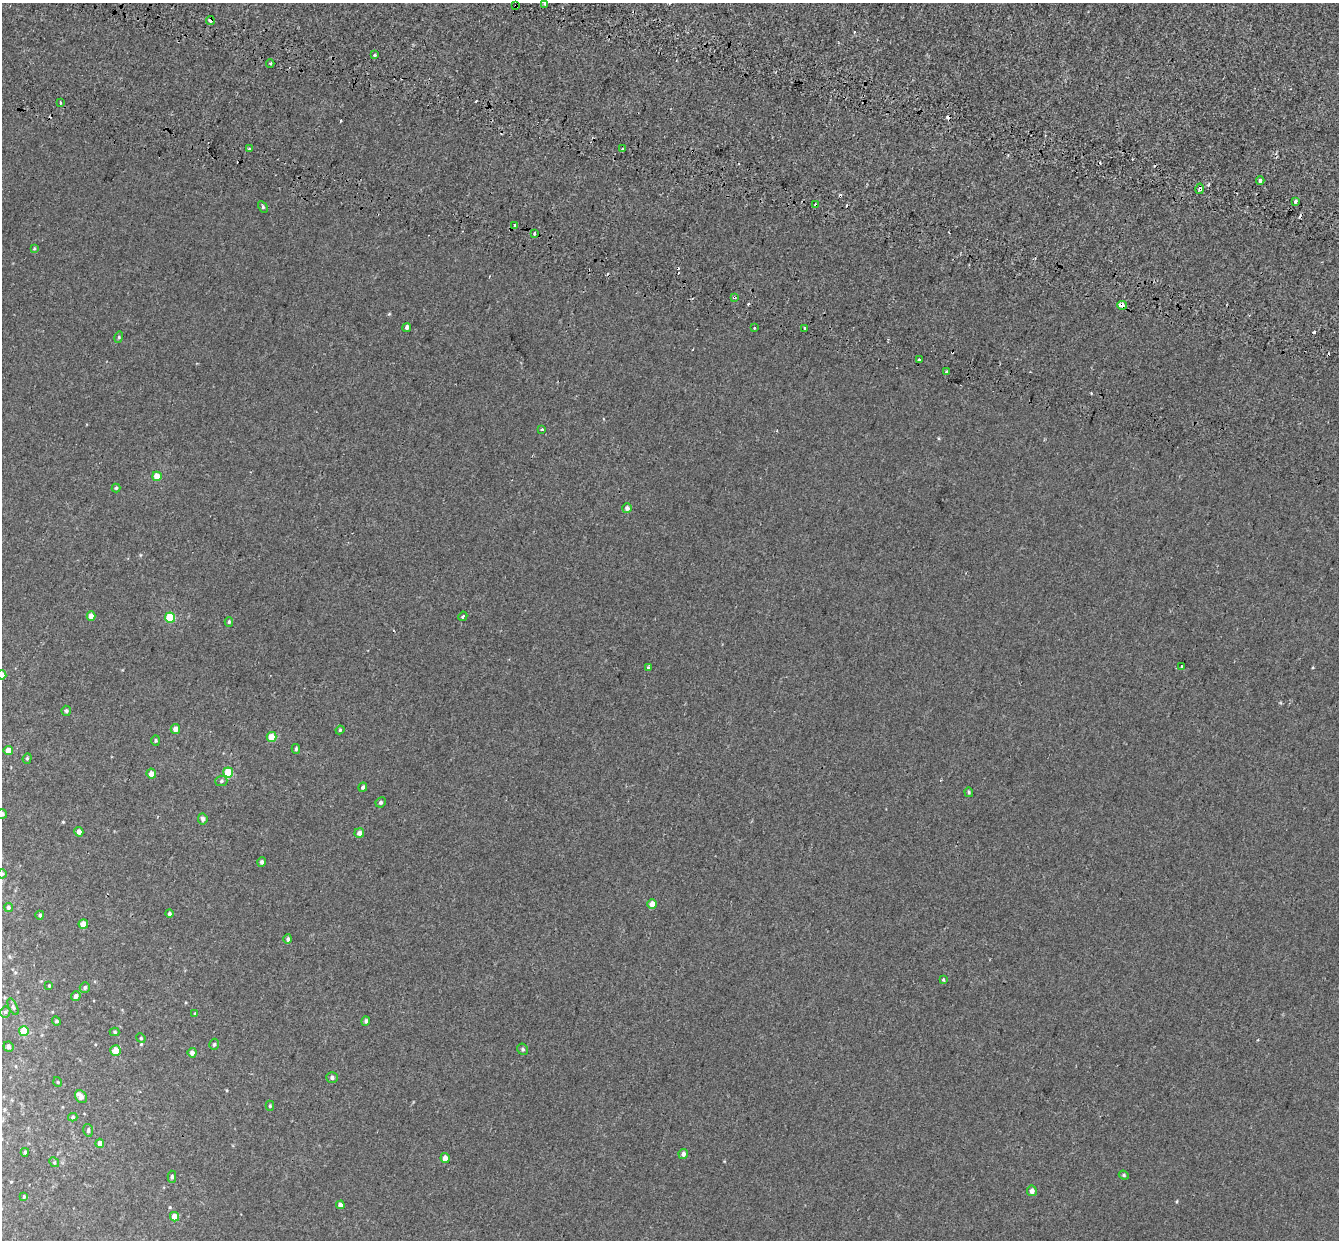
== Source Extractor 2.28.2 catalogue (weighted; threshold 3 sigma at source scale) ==
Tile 11 of 4 x 4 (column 3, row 3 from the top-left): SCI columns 2831-4167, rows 1647-2884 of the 5669 x 5827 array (HDU 1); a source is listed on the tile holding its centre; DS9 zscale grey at full resolution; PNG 1341 x 1242 px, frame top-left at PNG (2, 3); each listed source drawn as its Kron ellipse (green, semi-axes under 4 px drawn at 4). Shown black and unused: <1% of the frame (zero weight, under 2 of 3 exposures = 11% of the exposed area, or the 3 px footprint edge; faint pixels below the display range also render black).
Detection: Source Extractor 2.28.2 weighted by HDU 2 'WHT'; one run over the whole footprint, this tile lists its part. Background -4.08e-05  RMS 0.0032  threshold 0.0146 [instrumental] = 3 sigma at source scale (4.5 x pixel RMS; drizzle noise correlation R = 1.50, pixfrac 1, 0.0396/0.0396 arcsec/px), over >= 5 px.
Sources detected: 109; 13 cosmic-ray / hot-pixel residue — neither listed nor drawn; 1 inside a brighter listed object's ellipse — not listed separately; the other 95 listed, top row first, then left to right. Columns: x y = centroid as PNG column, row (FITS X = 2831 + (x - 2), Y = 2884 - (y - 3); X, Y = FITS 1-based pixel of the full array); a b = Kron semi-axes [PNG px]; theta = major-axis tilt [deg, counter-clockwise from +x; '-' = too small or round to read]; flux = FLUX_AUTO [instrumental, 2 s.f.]
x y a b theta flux
545 4 3 3 - 0.43
516 5 3 3 - 2.3
210 20 4 4 - 0.78
375 55 3 3 - 0.66
270 63 4 3 - 0.34
60 103 3 3 - 0.5
249 149 3 2 - 0.39
623 149 3 3 - 3.3
1260 180 4 4 - 0.72
1200 189 5 4 - 0.92
1295 201 3 3 - 1.5
816 205 4 3 - 1.1
263 207 6 4 -61 0.43
514 225 4 3 - 0.85
534 233 3 3 - 1.3
34 248 4 4 - 0.27
734 297 3 3 - 0.65
1122 305 5 4 - 2.8
407 327 4 3 - 0.77
755 328 3 3 - 0.56
805 329 3 3 - 1.2
119 337 5 3 - 0.37
919 359 3 3 - 0.84
947 372 3 2 - 0.46
542 430 3 3 - 0.68
157 476 5 4 - 4.5
116 488 4 4 - 0.42
627 508 5 5 - 1
91 616 4 4 - 2.5
463 616 5 3 - 0.4
170 618 5 5 - 10
229 622 5 4 - 0.4
1182 667 4 3 - 1.5
648 668 3 3 - 0.56
2 675 4 4 - 2.4
66 711 5 4 - 0.52
175 729 5 4 - 1.9
340 730 4 4 - 0.31
271 737 5 5 - 4.6
156 740 5 4 - 0.39
296 749 5 4 - 0.44
8 750 4 4 - 2.5
27 758 5 4 - 0.45
228 772 5 5 - 8.1
151 774 5 5 - 1.9
221 781 6 5 - 0.59
363 787 5 4 - 0.55
969 792 5 4 - 0.42
381 802 5 5 - 0.61
2 814 5 5 - 0.91
203 819 5 4 - 0.78
79 832 5 4 - 1.6
359 833 5 5 - 1.4
262 862 5 4 - 0.67
2 874 4 4 - 0.38
652 904 4 4 - 3.1
8 907 4 4 - 0.61
169 914 4 4 - 0.46
40 915 4 4 - 0.53
83 924 5 4 - 2.8
288 939 4 4 - 0.65
943 980 4 3 - 0.4
49 986 3 3 - 0.33
85 987 5 4 - 0.58
76 996 5 4 - 1.2
13 1007 9 4 -65 0.55
5 1012 5 5 - 0.46
195 1013 4 4 - 0.25
56 1021 4 4 - 0.36
366 1021 4 4 - 0.58
24 1031 5 5 - 6.1
115 1032 5 4 - 0.39
141 1038 5 4 - 0.37
214 1044 6 4 73 0.52
8 1047 5 5 - 0.73
523 1049 6 5 - 0.5
116 1051 5 5 - 3.4
192 1053 4 4 - 1.4
332 1077 6 5 - 0.77
58 1082 5 3 - 0.25
81 1097 7 5 -55 1.4
270 1106 5 4 - 0.38
73 1117 4 3 - 0.46
88 1130 6 5 - 0.56
100 1143 4 4 - 1.9
25 1152 4 4 - 0.59
683 1154 5 4 - 1
445 1158 5 4 - 2.1
54 1162 5 4 - 0.42
1124 1175 5 4 - 0.4
172 1177 6 4 -88 0.62
1032 1191 5 5 - 1.2
24 1197 4 3 - 0.34
340 1205 4 4 - 1.5
174 1217 5 4 - 3.3
Overlapping masked pixels (flux is a lower limit): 5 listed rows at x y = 516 5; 210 20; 816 205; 734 297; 1122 305
Isophote crosses this tile's border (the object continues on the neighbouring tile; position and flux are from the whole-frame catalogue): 3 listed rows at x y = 2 675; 2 814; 2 874